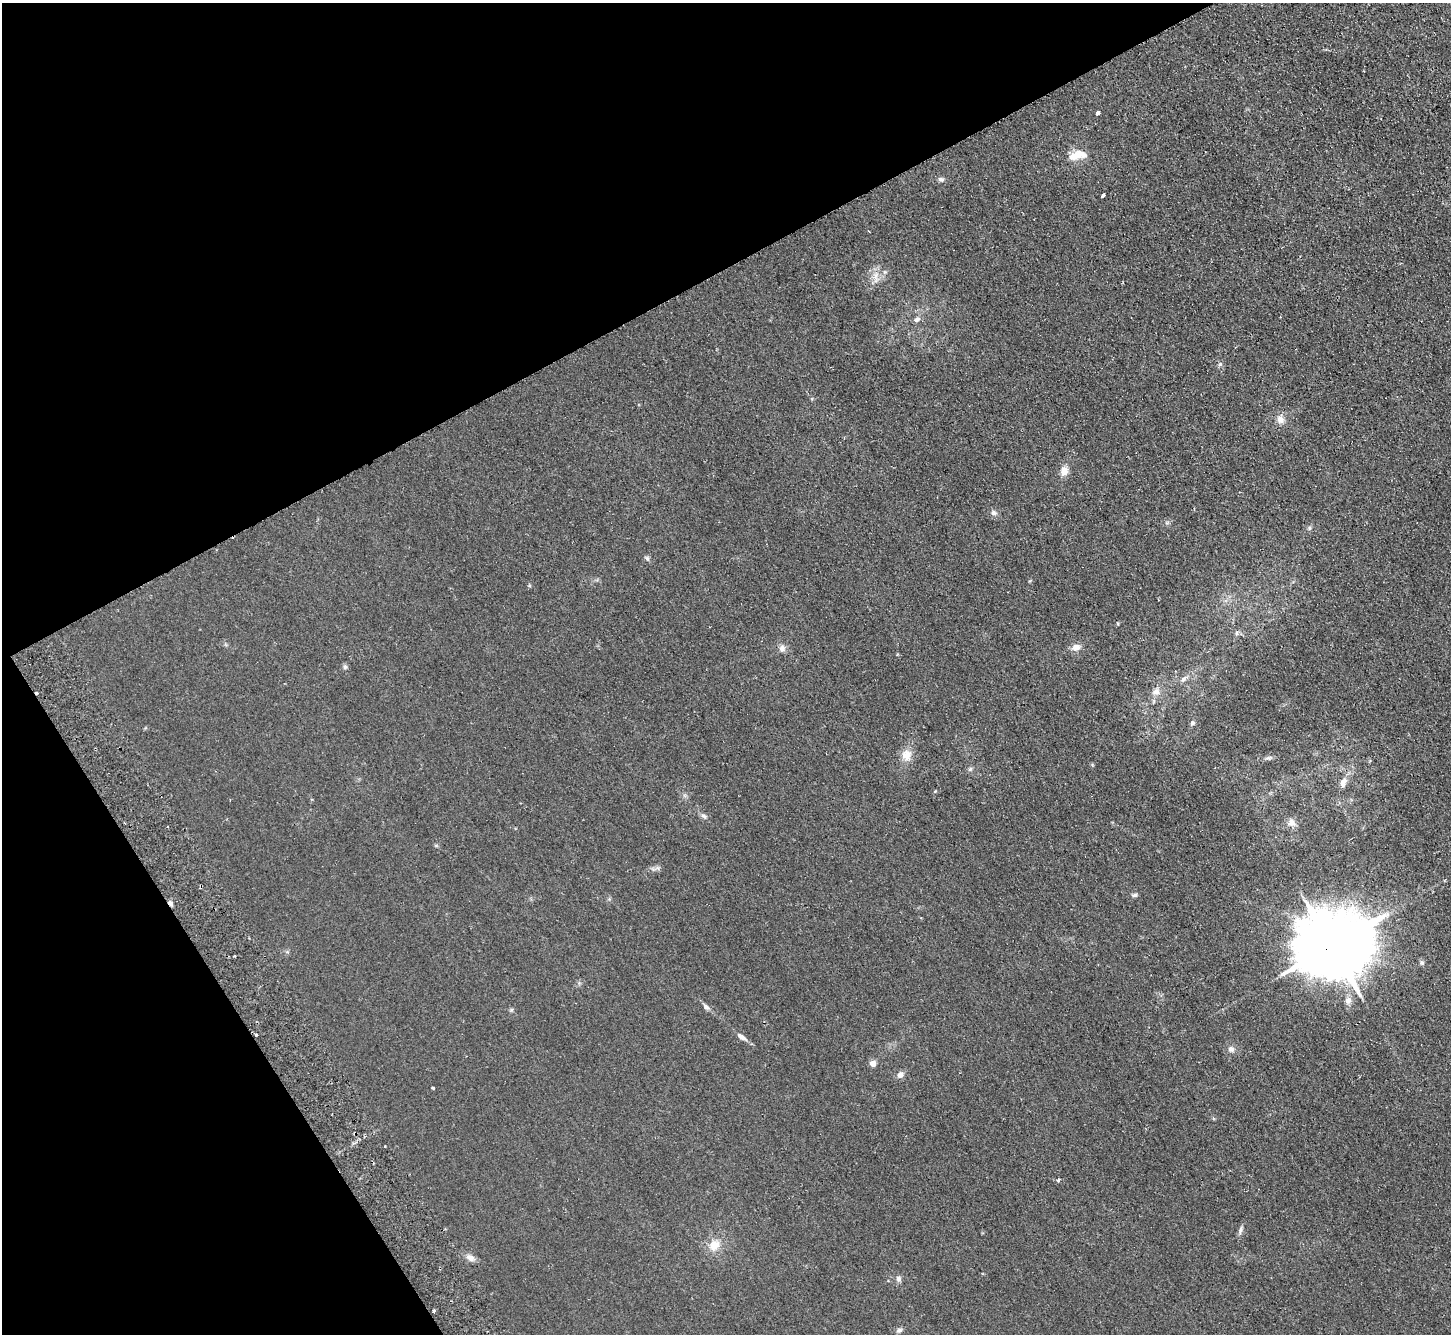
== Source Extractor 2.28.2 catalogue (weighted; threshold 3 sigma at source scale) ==
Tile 5 of 4 x 4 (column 1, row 2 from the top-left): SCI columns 51-1499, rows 2993-4324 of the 5895 x 5848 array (HDU 1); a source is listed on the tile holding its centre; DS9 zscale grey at full resolution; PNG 1453 x 1336 px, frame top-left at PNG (2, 3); no overlay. Shown black and unused: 29% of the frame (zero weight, under 2 of 3 exposures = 3% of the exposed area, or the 3 px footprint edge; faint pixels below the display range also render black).
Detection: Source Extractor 2.28.2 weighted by HDU 2 'WHT'; one run over the whole footprint, this tile lists its part. Background 0.0411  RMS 0.011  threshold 0.0502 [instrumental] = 3 sigma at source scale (4.5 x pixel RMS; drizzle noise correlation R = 1.50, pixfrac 1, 0.05/0.05 arcsec/px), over >= 5 px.
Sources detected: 48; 2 cosmic-ray / hot-pixel residue — not listed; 1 inside a brighter listed object's ellipse — not listed separately; the other 45 listed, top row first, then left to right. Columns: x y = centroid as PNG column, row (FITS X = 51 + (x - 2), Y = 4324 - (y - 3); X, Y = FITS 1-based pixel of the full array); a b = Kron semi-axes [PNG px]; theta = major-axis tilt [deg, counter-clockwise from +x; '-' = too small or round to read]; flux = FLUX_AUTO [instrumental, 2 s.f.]
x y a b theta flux
1098 113 4 3 - 22
1075 155 18 13 25 12
941 179 8 5 1 2.6
1103 195 4 3 - 10
885 272 5 5 - 1.5
875 276 8 5 89 4
917 319 9 6 32 3.5
1220 364 6 5 - 1.8
1280 419 11 8 -51 6.8
1064 471 11 9 84 8.4
994 513 7 7 - 3.1
1309 528 6 5 - 1.8
647 558 6 5 - 2.1
1118 624 4 3 - 0.76
1236 633 7 4 70 1.8
1076 647 10 8 20 6.8
782 648 8 8 - 4.8
345 667 6 6 - 2.1
1183 679 8 6 44 3.6
1156 692 11 9 34 6.8
1192 723 7 5 1 2.1
906 755 14 13 - 11
1268 758 12 4 15 2.6
970 769 6 5 - 1.9
1343 782 12 8 69 7.1
704 816 8 5 -19 2.7
1291 823 11 10 - 6.3
1134 895 8 5 2 2.3
1332 946 22 19 15 9500
1422 963 5 5 - 1.8
1348 1001 9 8 - 4.6
706 1007 8 6 -45 3.3
256 1034 3 3 - 1.4
742 1037 15 6 -36 5.1
1231 1049 9 8 - 4.4
873 1063 5 4 - 12
900 1075 9 8 - 4.3
433 1088 3 3 - 1.7
1058 1180 3 3 - 9.7
1240 1230 11 5 75 3.3
714 1245 16 13 58 14
470 1258 12 8 -24 5.9
898 1279 8 6 -75 3.3
433 1311 3 3 - 4.6
899 1330 8 6 35 2.7
Overlapping masked pixels (flux is a lower limit): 2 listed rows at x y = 1332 946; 433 1311